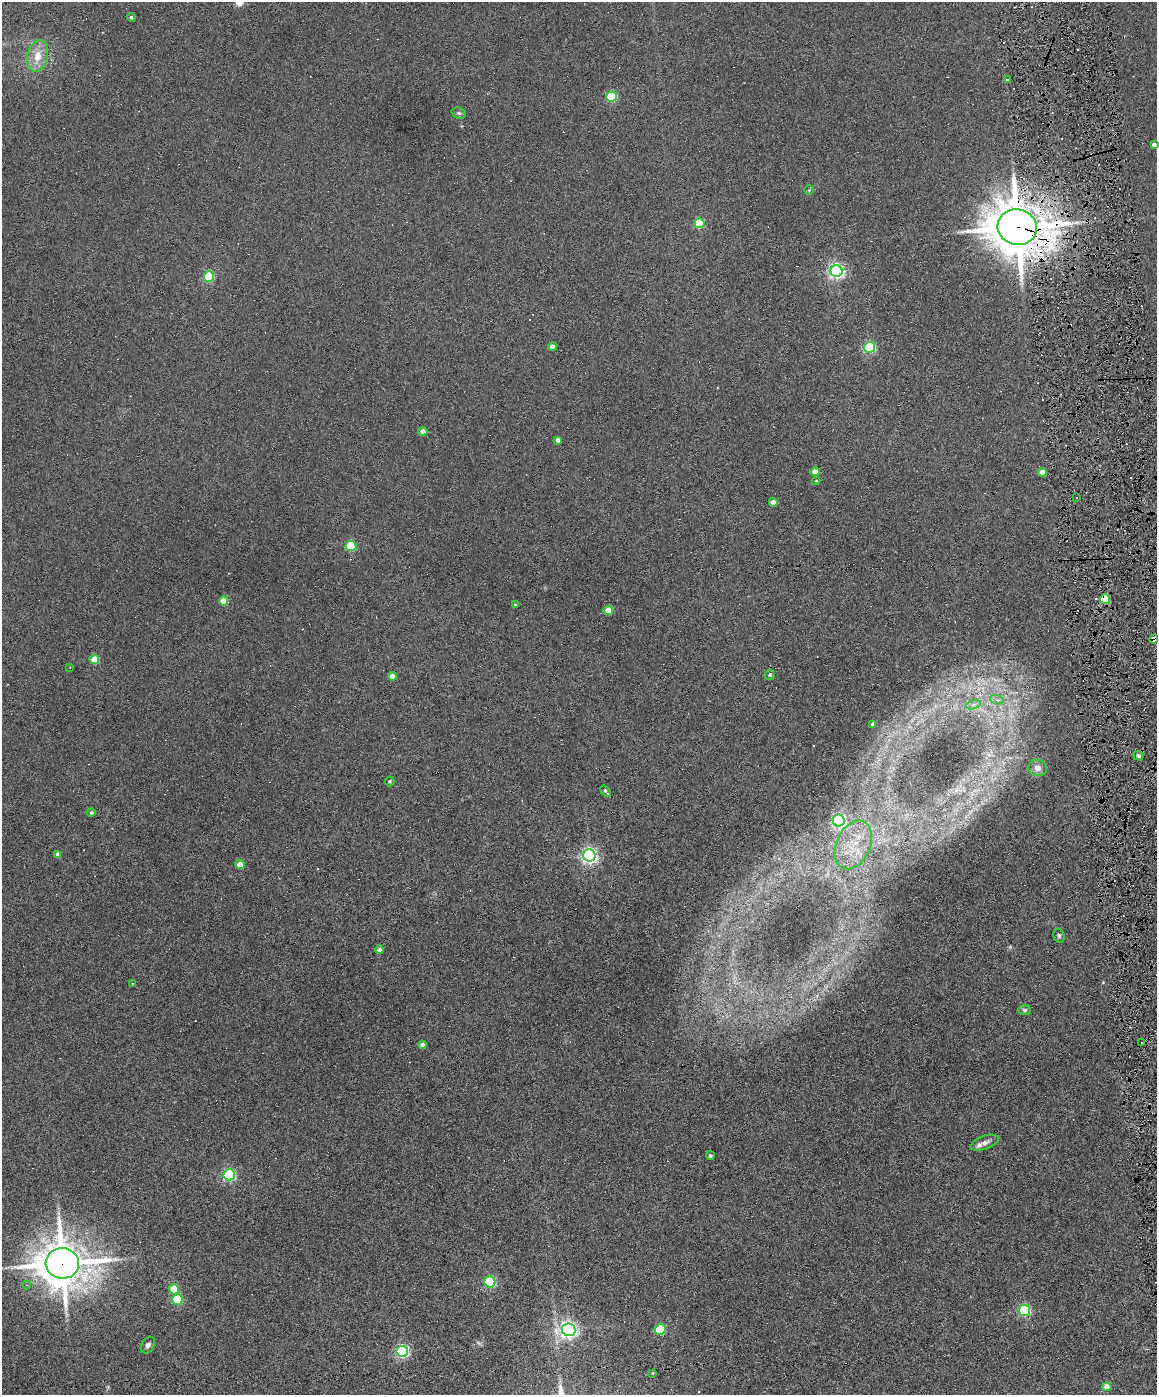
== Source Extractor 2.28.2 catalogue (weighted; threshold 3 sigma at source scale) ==
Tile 6 of 4 x 3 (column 2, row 2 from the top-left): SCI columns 1157-2311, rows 1632-3024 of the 4622 x 4551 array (HDU 1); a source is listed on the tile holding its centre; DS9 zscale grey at full resolution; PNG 1159 x 1397 px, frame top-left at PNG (2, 2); each listed source drawn as its Kron ellipse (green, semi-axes under 4 px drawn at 4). Shown black and unused: <1% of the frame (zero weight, under 6 of 12 exposures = <1% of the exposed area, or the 3 px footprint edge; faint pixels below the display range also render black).
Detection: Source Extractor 2.28.2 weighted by HDU 2 'WHT'; one run over the whole footprint, this tile lists its part. Background 0.0669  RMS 0.0034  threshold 0.0138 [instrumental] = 3 sigma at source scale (4.09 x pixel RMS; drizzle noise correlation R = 1.36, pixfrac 0.8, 0.05/0.05 arcsec/px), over >= 5 px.
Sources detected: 95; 1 too faint to see at this stretch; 29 cosmic-ray / hot-pixel residue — neither listed nor drawn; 1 inside a brighter listed object's ellipse — not listed separately; the other 64 listed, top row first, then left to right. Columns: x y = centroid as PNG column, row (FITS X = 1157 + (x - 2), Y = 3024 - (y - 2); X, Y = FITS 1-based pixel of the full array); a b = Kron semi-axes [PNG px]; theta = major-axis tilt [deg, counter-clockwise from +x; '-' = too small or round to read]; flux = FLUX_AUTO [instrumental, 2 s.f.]
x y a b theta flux
131 17 4 4 - 0.64
38 56 16 10 78 4.7
1007 80 3 2 - 0.37
612 96 5 5 - 22
459 113 7 5 -20 0.56
1154 145 4 4 - 1.1
809 190 5 5 - 0.32
699 223 5 5 - 14
1017 227 20 17 -13 1300
836 271 6 6 - 94
209 276 5 5 - 19
552 347 4 4 - 1.8
870 347 5 5 - 33
423 431 4 4 - 1.7
558 440 4 4 - 0.99
815 472 4 4 - 3.6
1042 472 4 4 - 2.7
816 481 4 4 - 0.32
1077 498 3 3 - 0.99
773 502 4 4 - 3
351 546 5 5 - 20
1105 599 5 5 - 13
224 601 4 4 - 6.6
515 605 4 4 - 0.26
608 610 5 4 - 5.5
1154 639 4 4 - 1.8
94 660 4 4 - 7.8
70 667 2 2 - 0.2
770 675 5 5 - 0.55
392 676 4 4 - 3.1
997 700 7 4 -18 0.88
973 705 7 4 19 0.94
873 724 4 3 - 0.74
1138 756 5 4 - 0.67
1037 768 9 8 - 1.8
390 781 5 4 - 0.45
606 791 6 2 -51 0.5
91 813 4 4 - 0.48
839 820 6 6 - 66
853 845 25 17 65 10
58 854 4 4 - 1.3
589 855 6 6 - 100
240 865 4 4 - 4.8
1059 936 7 5 -75 0.57
379 950 4 4 - 1.1
132 983 3 2 - 0.2
1025 1010 6 5 - 0.62
1142 1042 3 3 - 1.4
422 1045 4 4 - 1.4
985 1143 15 6 19 1.6
710 1156 4 4 - 0.51
229 1175 5 5 - 44
62 1263 17 15 -4 1000
490 1282 5 5 - 35
27 1285 4 4 - 0.35
174 1289 5 5 - 9.6
177 1299 5 5 - 18
1024 1310 5 5 - 31
569 1330 7 6 - 120
660 1330 5 5 - 16
148 1345 9 6 57 1.1
402 1351 5 5 - 53
653 1373 3 2 - 0.22
1107 1387 4 4 - 3.6
Overlapping masked pixels (flux is a lower limit): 4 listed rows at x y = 1017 227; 1105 599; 1154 639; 62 1263